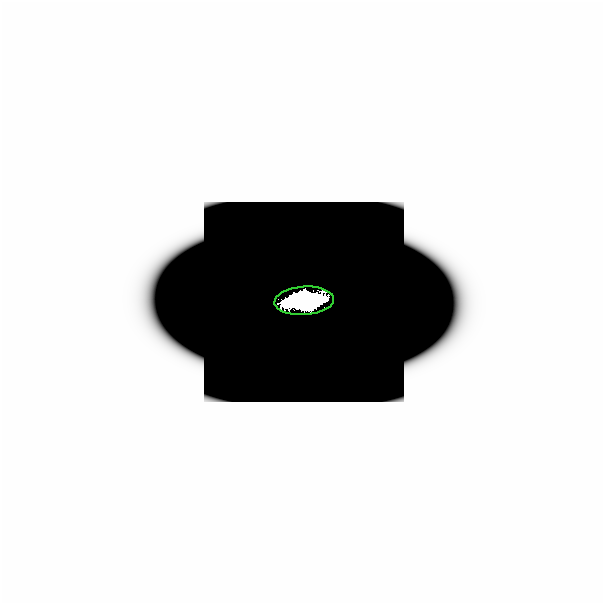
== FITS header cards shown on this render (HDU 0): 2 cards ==
NAXIS1  =                  601
NAXIS2  =                  601

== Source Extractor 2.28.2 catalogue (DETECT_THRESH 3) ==
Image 601 x 601 px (HDU 0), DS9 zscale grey, 1 PNG px = 1 image px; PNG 605 x 605 px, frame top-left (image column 1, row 601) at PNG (0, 0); each listed source drawn as its Kron ellipse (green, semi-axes under 4 px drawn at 4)
Background -3.95e-42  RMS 2.3e-34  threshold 6.97e-34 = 3 sigma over >= 5 px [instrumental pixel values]
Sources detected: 12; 11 with non-positive FLUX_AUTO (blend fragments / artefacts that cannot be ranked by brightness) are neither listed nor drawn; the other 1 listed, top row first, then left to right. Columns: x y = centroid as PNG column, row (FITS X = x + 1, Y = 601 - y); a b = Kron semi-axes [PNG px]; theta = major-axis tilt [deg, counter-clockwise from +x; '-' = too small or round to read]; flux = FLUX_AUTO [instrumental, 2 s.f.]
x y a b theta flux
302 299 30 14 4 26
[11 non-positive-flux detections neither listed nor drawn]